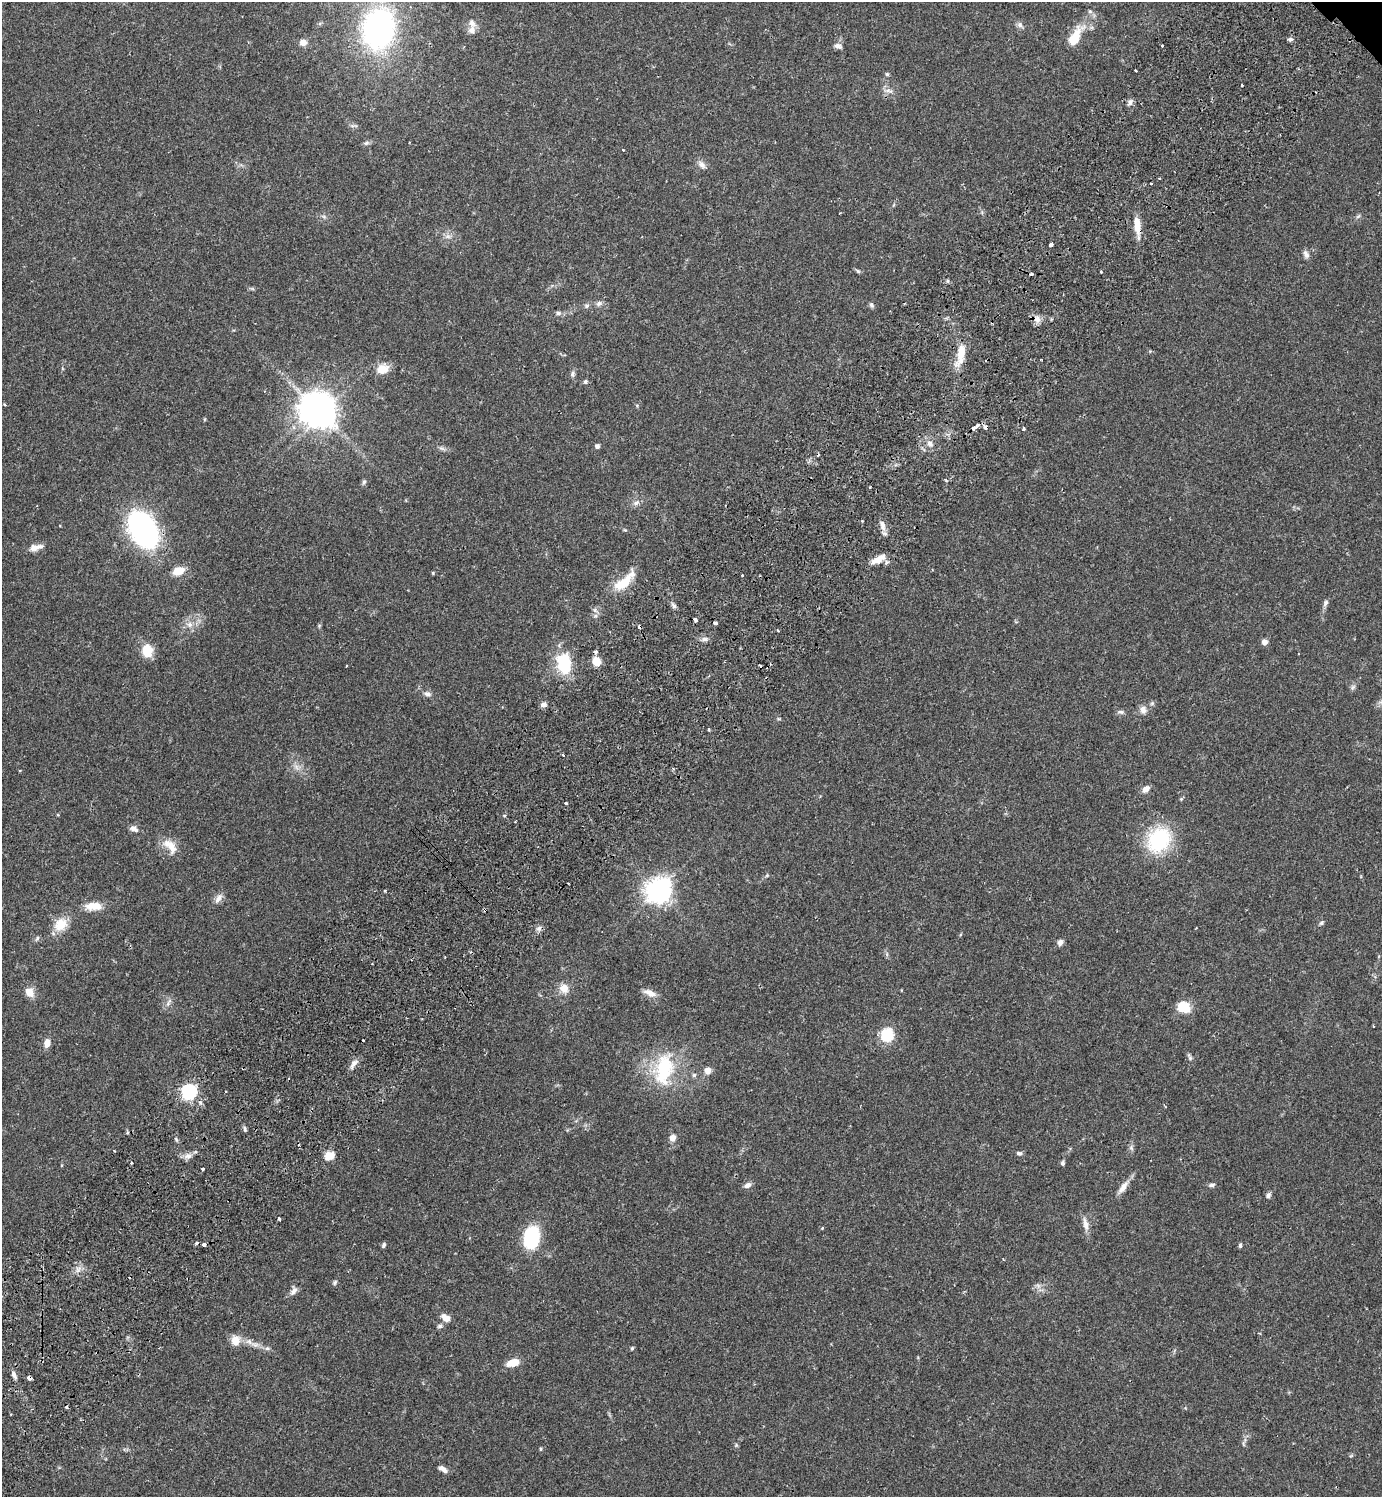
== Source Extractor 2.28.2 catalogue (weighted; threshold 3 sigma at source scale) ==
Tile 7 of 4 x 4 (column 3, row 2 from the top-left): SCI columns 3107-4486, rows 3035-4529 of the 6072 x 6072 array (HDU 1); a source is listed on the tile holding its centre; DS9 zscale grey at full resolution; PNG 1384 x 1499 px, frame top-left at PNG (2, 2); no overlay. Shown black and unused: <1% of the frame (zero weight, under 2 of 3 exposures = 3% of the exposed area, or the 3 px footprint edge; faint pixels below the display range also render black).
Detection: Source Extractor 2.28.2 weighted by HDU 2 'WHT'; one run over the whole footprint, this tile lists its part. Background 0.0707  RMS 0.0052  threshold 0.0235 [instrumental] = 3 sigma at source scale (4.5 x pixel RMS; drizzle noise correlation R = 1.50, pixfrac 1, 0.05/0.05 arcsec/px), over >= 5 px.
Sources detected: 156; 1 inside a brighter object's white glare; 14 cosmic-ray / hot-pixel residue — not listed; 3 inside a brighter listed object's ellipse — not listed separately; the other 138 listed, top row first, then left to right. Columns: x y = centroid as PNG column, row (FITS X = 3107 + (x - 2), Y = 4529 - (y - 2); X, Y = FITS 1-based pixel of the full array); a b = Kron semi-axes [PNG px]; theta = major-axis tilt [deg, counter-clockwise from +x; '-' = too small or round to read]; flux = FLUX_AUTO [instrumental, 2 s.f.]
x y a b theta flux
1020 25 9 6 -74 1.6
378 28 31 23 77 150
472 30 12 10 -86 3.2
1075 38 23 10 62 13
1290 39 7 4 -1 1.1
303 43 8 7 - 3.3
838 46 10 7 -15 2.1
1162 46 3 3 - 2.4
1135 70 3 2 - 0.47
887 74 5 5 - 0.73
1242 85 3 3 - 1.5
889 91 11 4 -6 1.7
1130 102 9 6 61 1.9
366 143 8 5 11 1.3
623 150 3 3 - 0.59
702 165 12 8 -42 2.6
1151 183 3 2 - 0.5
1358 216 8 3 45 0.78
1137 226 22 8 -85 7.3
448 236 9 6 -20 1.9
1051 244 4 3 - 5.1
1306 254 11 7 -68 2
858 271 7 4 -36 0.81
1101 272 3 3 - 0.56
599 303 9 7 13 1.7
871 305 8 5 -53 1
587 306 7 6 - 1.2
558 313 8 5 -1 1.4
1037 319 10 9 - 3.2
961 354 34 10 80 9.9
382 369 16 12 17 6.3
572 374 7 6 - 1.4
585 382 6 5 - 0.92
5 404 3 3 - 0.61
322 414 10 8 57 530
977 425 5 3 - 2.3
985 427 5 4 - 2.7
973 428 4 3 - 2.9
1023 429 3 3 - 1.3
930 443 9 7 -33 2.5
597 446 5 5 - 1.5
441 448 7 5 -42 1.1
364 482 7 5 67 0.98
870 487 3 2 - 0.73
636 503 8 6 39 1.8
862 521 3 3 - 0.63
883 525 14 7 -80 3.2
143 530 26 18 -60 130
625 530 5 4 - 0.56
36 547 18 7 13 3.8
878 559 20 7 29 5.7
178 571 10 7 16 8.7
433 573 5 4 - 0.52
742 575 3 3 - 0.95
623 583 29 12 40 12
1325 603 9 6 60 1.5
674 606 7 5 -35 1.4
595 610 6 6 - 1.5
695 620 4 3 - 2.2
715 623 4 3 - 3.1
190 625 8 8 - 2.7
778 630 3 3 - 0.56
704 639 8 6 0 1.6
1264 642 7 6 - 2.3
147 651 15 13 89 8.7
596 661 8 8 - 6.6
564 664 19 12 -81 29
1353 687 9 5 60 1.2
427 694 10 6 -21 2
1152 703 6 5 - 0.9
543 705 7 6 - 2.1
1143 710 11 8 -79 2.8
1121 712 8 6 -15 1.3
709 729 3 2 - 0.83
673 769 4 3 - 0.72
1146 789 9 7 40 2.8
1181 799 5 4 - 0.6
566 803 3 3 - 0.79
134 828 11 7 -23 2.3
1159 840 22 17 56 48
170 846 24 12 -48 7.3
659 890 10 8 49 510
218 898 14 7 56 2.8
93 906 21 10 0 7.2
485 910 4 4 - 0.76
1321 923 6 5 - 0.91
61 924 18 14 45 9.3
539 928 8 6 35 1.7
37 938 6 5 - 0.99
1060 942 8 6 72 2
564 988 11 10 - 5.1
29 992 10 8 -61 5.6
650 993 18 8 -23 4
1184 1007 9 8 - 16
1373 1026 3 2 - 0.39
887 1035 6 6 - 48
47 1043 9 6 75 4.3
1190 1057 11 4 -65 1.2
353 1064 15 7 56 2.7
664 1069 47 26 79 34
707 1071 8 7 - 3.4
694 1075 6 5 - 1.1
189 1092 6 6 - 120
245 1128 7 3 -89 0.93
672 1138 7 6 - 3.4
1131 1148 8 5 -66 1.2
1019 1153 8 5 -6 1.2
188 1156 11 6 7 2.6
329 1156 13 10 17 4.5
131 1162 3 3 - 1.8
1063 1163 6 5 - 0.99
203 1169 3 3 - 1.4
748 1185 9 6 28 2.1
1212 1185 9 5 16 1.2
1123 1187 21 7 54 4.5
1268 1195 7 6 - 1.4
279 1218 3 3 - 1.1
1085 1224 18 6 -78 3.7
822 1228 4 3 - 0.43
531 1237 25 17 83 26
204 1245 4 3 - 2.5
384 1245 6 4 71 0.99
1240 1245 6 4 90 0.84
78 1269 9 6 61 2.2
335 1282 7 5 61 0.93
1038 1286 7 6 - 1.6
293 1291 13 8 58 2.5
446 1318 11 7 -37 4.4
440 1326 7 5 0 1.2
235 1340 12 10 -74 5.7
249 1342 11 7 -28 3
267 1348 7 4 0 1
632 1348 5 4 - 0.63
513 1363 12 7 16 8.4
14 1375 9 5 -64 2
29 1378 4 4 - 5.1
541 1449 5 3 - 0.56
443 1469 11 5 -32 2.6
Overlapping masked pixels (flux is a lower limit): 4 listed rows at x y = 1137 226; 985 427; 485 910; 29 1378